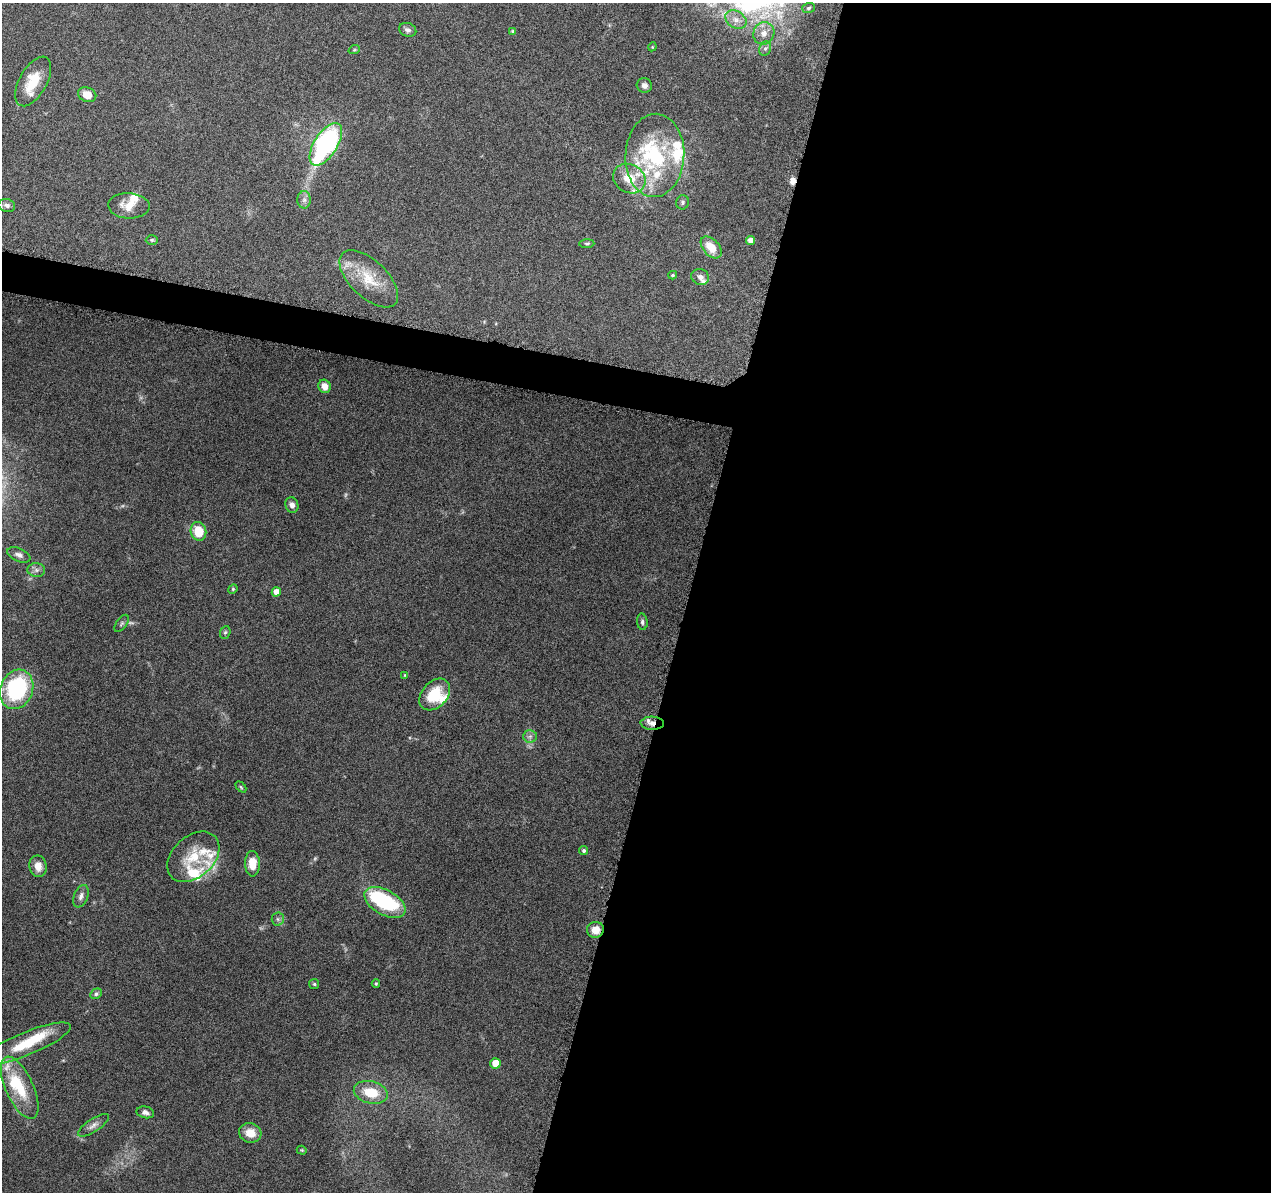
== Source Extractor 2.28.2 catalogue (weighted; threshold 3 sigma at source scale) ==
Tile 12 of 4 x 4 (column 4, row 3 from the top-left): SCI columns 3833-5101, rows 1494-2683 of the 5116 x 5307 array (HDU 1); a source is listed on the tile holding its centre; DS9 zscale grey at full resolution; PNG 1273 x 1194 px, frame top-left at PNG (2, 3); each listed source drawn as its Kron ellipse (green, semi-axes under 4 px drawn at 4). Shown black and unused: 48% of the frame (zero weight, under 9 of 18 exposures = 2% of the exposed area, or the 3 px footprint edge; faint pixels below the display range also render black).
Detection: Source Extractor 2.28.2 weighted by HDU 2 'WHT'; one run over the whole footprint, this tile lists its part. Background 0.116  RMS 0.0038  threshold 0.0155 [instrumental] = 3 sigma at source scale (4.09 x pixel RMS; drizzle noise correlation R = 1.36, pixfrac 0.8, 0.0396/0.0396 arcsec/px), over >= 5 px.
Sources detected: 82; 3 too faint to see at this stretch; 3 inside a brighter object's white glare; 1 cosmic-ray / hot-pixel residue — neither listed nor drawn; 15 inside a brighter listed object's ellipse — not listed separately; the other 60 listed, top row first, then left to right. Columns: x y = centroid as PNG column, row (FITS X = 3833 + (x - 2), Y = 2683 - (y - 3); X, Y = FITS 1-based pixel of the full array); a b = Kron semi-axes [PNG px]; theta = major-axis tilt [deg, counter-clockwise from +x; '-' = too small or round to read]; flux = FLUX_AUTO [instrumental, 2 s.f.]
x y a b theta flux
808 8 6 5 - 0.62
736 20 11 8 -31 2.5
408 30 9 6 -22 1.2
513 31 4 4 - 0.54
764 33 11 10 - 2.8
652 47 4 3 - 0.3
765 48 7 6 - 0.86
354 50 6 3 18 0.38
33 81 27 13 60 9.8
644 85 8 7 - 1.4
87 95 9 7 -20 4.3
326 144 24 11 57 65
655 155 41 29 87 33
629 179 17 14 -30 7.4
304 200 8 7 - 1.4
682 202 7 6 - 0.8
7 205 8 6 -15 1.3
129 206 21 12 -3 5
152 240 6 5 - 0.54
751 240 4 4 - 2.7
587 244 7 4 3 0.58
711 247 13 8 -48 6.1
673 275 4 3 - 0.51
700 277 9 8 - 1.5
369 279 36 18 -44 11
325 386 7 6 - 3
292 505 8 6 -69 1.7
198 531 9 7 -74 8.5
19 555 12 6 -24 1.5
36 570 8 7 - 1.3
233 589 5 4 - 0.39
276 592 4 4 - 3
642 622 8 5 -83 0.91
122 623 10 5 54 0.76
225 632 6 5 - 0.6
405 675 4 4 - 0.31
17 689 20 16 69 35
435 694 18 12 48 11
652 723 12 6 -2 2.5
530 736 7 6 - 1
241 787 6 4 -46 0.43
584 850 4 4 - 0.7
193 857 30 20 42 12
252 864 13 7 -88 6.2
38 866 11 8 -80 3.2
81 896 12 7 68 1.6
385 902 22 12 -29 32
278 919 6 6 - 0.98
595 930 8 8 - 4.1
314 984 5 5 - 0.48
376 984 4 4 - 0.4
96 994 6 5 - 0.9
27 1044 48 11 22 13
495 1063 5 5 - 5.9
20 1088 33 14 -66 13
371 1092 17 11 -14 8.3
145 1112 9 5 -12 1.3
93 1125 18 6 33 1.9
250 1133 11 9 -14 4.5
302 1150 5 4 - 0.4
Overlapping masked pixels (flux is a lower limit): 2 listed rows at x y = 652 723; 595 930